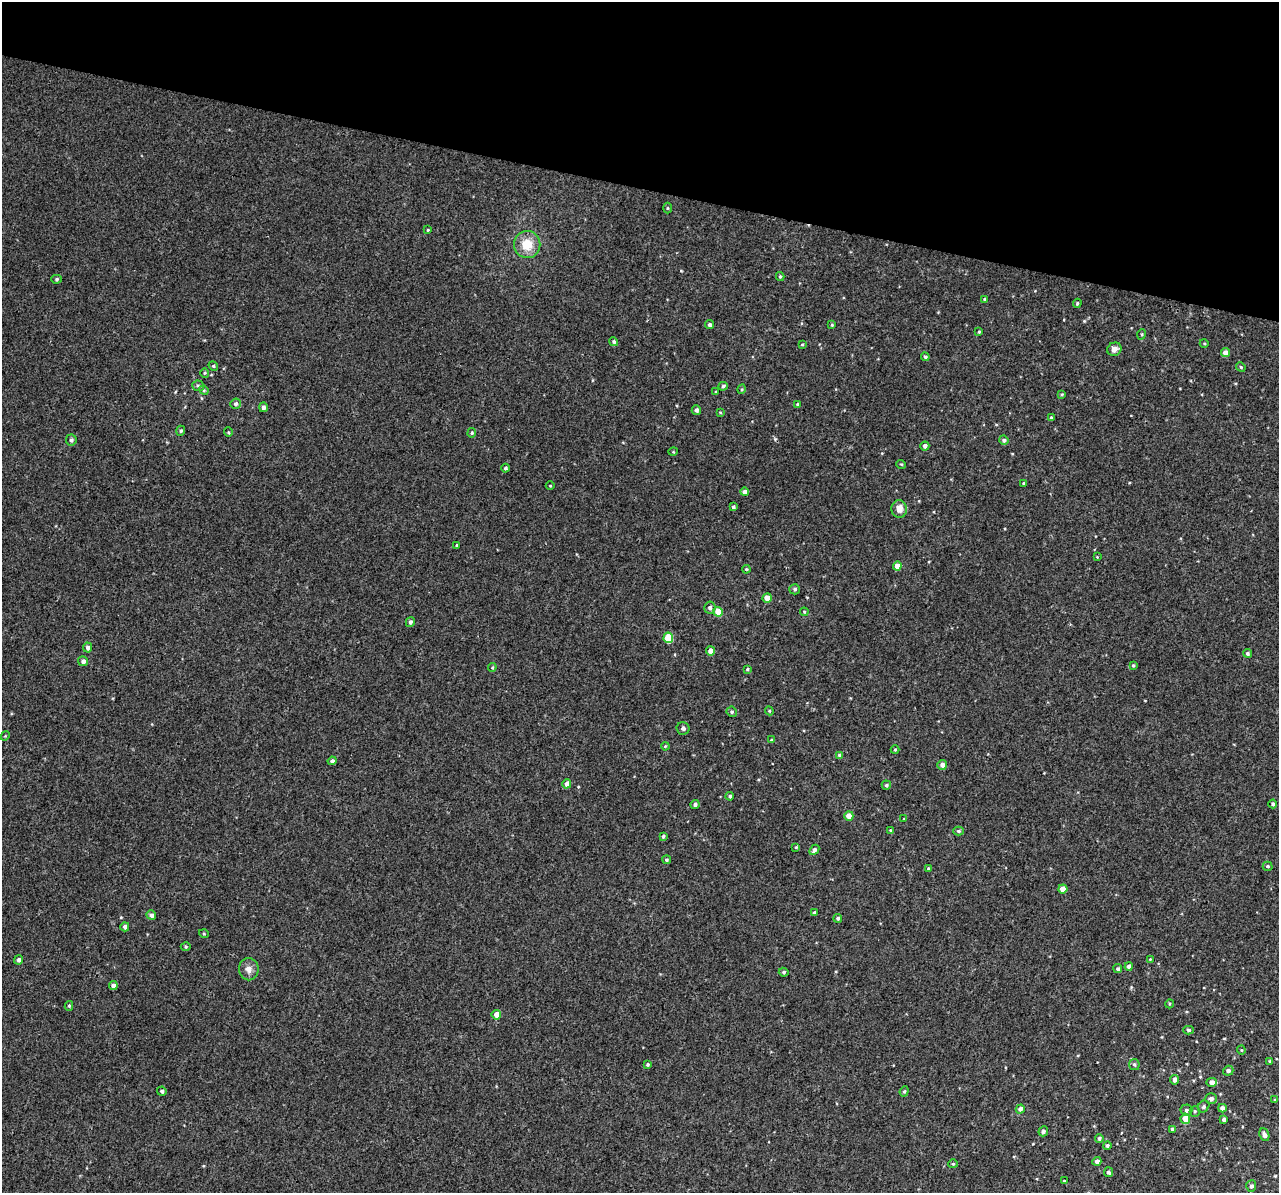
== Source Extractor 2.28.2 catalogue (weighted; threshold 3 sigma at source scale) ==
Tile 2 of 4 x 4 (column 2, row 1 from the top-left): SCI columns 1316-2592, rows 3948-5138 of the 5158 x 5405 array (HDU 1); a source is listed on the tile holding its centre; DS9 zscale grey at full resolution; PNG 1281 x 1195 px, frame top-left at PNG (2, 2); each listed source drawn as its Kron ellipse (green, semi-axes under 4 px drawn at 4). Shown black and unused: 16% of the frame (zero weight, under 3 of 4 exposures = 4% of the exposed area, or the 3 px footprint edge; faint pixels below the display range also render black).
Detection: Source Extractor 2.28.2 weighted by HDU 2 'WHT'; one run over the whole footprint, this tile lists its part. Background 0.00189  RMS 0.0026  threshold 0.0118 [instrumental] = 3 sigma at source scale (4.5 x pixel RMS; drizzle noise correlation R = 1.50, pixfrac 1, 0.0396/0.0396 arcsec/px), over >= 5 px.
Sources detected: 137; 1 cosmic-ray / hot-pixel residue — neither listed nor drawn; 1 inside a brighter listed object's ellipse — not listed separately; the other 135 listed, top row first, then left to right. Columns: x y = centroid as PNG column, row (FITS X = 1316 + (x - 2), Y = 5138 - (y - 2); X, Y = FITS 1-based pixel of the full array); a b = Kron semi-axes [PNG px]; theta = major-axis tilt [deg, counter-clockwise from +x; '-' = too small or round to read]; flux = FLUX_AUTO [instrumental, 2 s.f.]
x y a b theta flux
668 208 5 3 - 0.25
428 230 4 3 - 0.24
527 244 13 13 - 5.2
780 276 4 4 - 0.28
57 279 5 4 - 0.35
985 299 3 3 - 0.4
1077 303 4 3 - 0.33
710 325 4 4 - 0.61
832 325 4 3 - 0.29
979 332 4 3 - 0.29
1142 334 5 3 - 0.24
614 342 5 4 - 0.47
1204 343 4 3 - 0.24
802 344 3 3 - 0.29
1114 349 7 6 - 1.5
1225 353 4 4 - 2.2
925 357 4 4 - 0.47
213 366 5 4 - 0.35
1241 367 5 4 - 0.32
205 373 4 4 - 0.29
198 386 6 5 - 0.47
723 386 5 4 - 0.47
742 389 5 3 - 0.24
204 390 5 4 - 0.3
716 392 4 4 - 0.29
1062 394 4 4 - 0.28
235 404 5 5 - 0.61
798 404 4 3 - 0.32
263 407 5 4 - 0.68
696 410 5 4 - 0.68
720 412 4 3 - 0.25
1051 418 4 3 - 0.43
181 431 5 4 - 0.4
228 432 5 3 - 0.23
472 433 5 4 - 0.34
71 440 5 5 - 0.64
1004 440 5 4 - 0.72
925 446 4 4 - 0.9
673 452 5 3 - 0.21
901 464 5 3 - 0.23
506 468 4 4 - 0.49
1023 483 3 3 - 0.22
550 486 4 3 - 0.19
745 492 4 4 - 1.2
733 507 4 3 - 0.46
899 509 9 7 -85 2.3
457 545 3 3 - 0.26
1097 557 4 4 - 0.22
897 566 4 4 - 2.2
746 569 4 4 - 0.27
795 589 5 5 - 0.53
767 598 5 4 - 3.2
710 608 6 5 - 0.75
718 612 5 4 - 4.5
804 612 4 4 - 0.26
410 622 5 4 - 0.69
668 638 5 5 - 7.9
88 648 5 4 - 0.83
710 651 4 4 - 1.8
1247 653 4 4 - 0.54
83 661 5 5 - 1
1133 665 4 3 - 0.29
492 667 4 4 - 0.26
747 669 4 3 - 0.31
769 711 4 4 - 0.28
732 712 5 5 - 0.47
683 728 6 6 - 0.79
5 736 5 4 - 0.25
771 740 4 3 - 0.26
665 746 4 3 - 0.26
895 750 4 4 - 0.29
840 755 4 4 - 0.52
332 761 4 4 - 0.7
942 765 5 5 - 1.2
567 784 4 4 - 1.5
886 785 5 4 - 0.53
730 796 4 4 - 0.58
1273 804 4 4 - 0.58
695 805 4 4 - 0.72
849 816 5 4 - 2.3
904 819 3 2 - 0.21
890 830 4 4 - 0.26
959 831 5 4 - 0.5
663 836 4 4 - 0.38
796 847 4 3 - 0.25
814 850 6 4 48 0.77
667 860 4 4 - 0.44
1268 866 5 4 - 0.44
928 869 3 3 - 0.42
1063 889 4 4 - 2.9
814 913 4 4 - 0.43
151 915 5 4 - 0.84
838 918 4 4 - 0.55
125 927 4 4 - 0.7
204 934 5 3 - 0.24
186 947 5 3 - 0.26
1150 959 3 3 - 0.19
19 960 5 4 - 0.81
1129 966 4 4 - 1.1
249 969 11 10 - 1.6
1118 969 4 4 - 0.52
784 972 5 4 - 0.44
113 986 4 4 - 1.4
1169 1004 5 3 - 0.26
69 1006 5 4 - 0.4
496 1015 5 4 - 2
1188 1030 5 4 - 0.48
1241 1050 4 4 - 0.26
1270 1061 4 3 - 0.36
647 1064 4 4 - 0.36
1134 1064 5 5 - 0.46
1228 1071 5 5 - 0.76
1175 1080 5 4 - 1.2
1212 1082 5 4 - 1.3
162 1091 4 4 - 0.58
904 1091 5 4 - 0.34
1211 1099 6 5 - 0.96
1275 1100 3 3 - 0.35
1204 1107 6 5 - 0.54
1222 1108 4 4 - 1.2
1020 1109 4 4 - 0.82
1186 1110 6 6 - 0.64
1195 1111 5 5 - 0.4
1185 1119 5 4 - 3.1
1224 1119 4 4 - 0.65
1172 1129 3 3 - 0.54
1043 1131 5 4 - 0.63
1264 1135 6 4 -66 1
1099 1138 4 4 - 0.43
1107 1146 4 4 - 0.47
1097 1161 4 4 - 1
953 1164 4 4 - 0.29
1108 1172 5 4 - 0.59
1064 1181 3 3 - 0.19
1251 1186 5 5 - 0.73